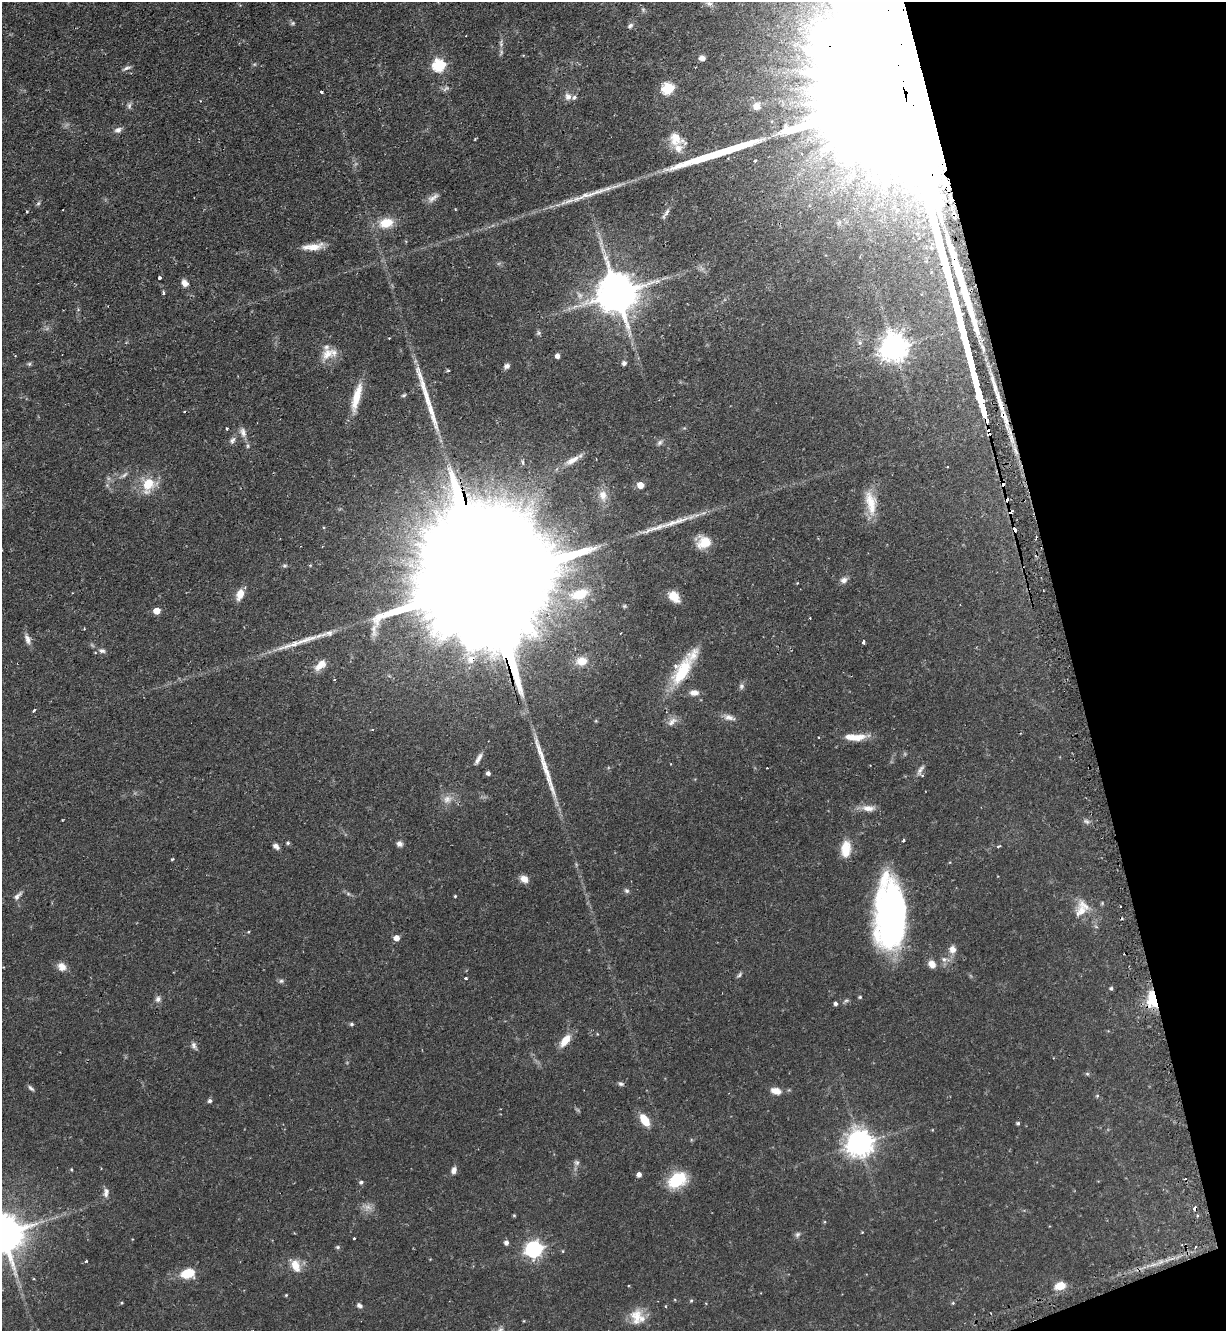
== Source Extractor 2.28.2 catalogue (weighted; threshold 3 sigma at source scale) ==
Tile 12 of 4 x 4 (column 4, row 3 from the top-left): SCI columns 3845-5068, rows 1367-2695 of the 5366 x 5390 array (HDU 1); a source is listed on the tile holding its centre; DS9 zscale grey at full resolution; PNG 1228 x 1333 px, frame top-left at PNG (2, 2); no overlay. Shown black and unused: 13% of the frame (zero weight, under 2 of 3 exposures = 4% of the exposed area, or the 3 px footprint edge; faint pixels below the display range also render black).
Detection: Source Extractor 2.28.2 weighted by HDU 2 'WHT'; one run over the whole footprint, this tile lists its part. Background 0.0476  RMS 0.0044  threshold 0.0197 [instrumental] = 3 sigma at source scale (4.5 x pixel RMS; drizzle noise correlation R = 1.50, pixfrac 1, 0.05/0.05 arcsec/px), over >= 5 px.
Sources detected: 190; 6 too faint to see at this stretch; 7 cosmic-ray / hot-pixel residue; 9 long thin detections or spike segments (spike, bleed or trail) — not listed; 8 inside a brighter listed object's ellipse — not listed separately; the other 160 listed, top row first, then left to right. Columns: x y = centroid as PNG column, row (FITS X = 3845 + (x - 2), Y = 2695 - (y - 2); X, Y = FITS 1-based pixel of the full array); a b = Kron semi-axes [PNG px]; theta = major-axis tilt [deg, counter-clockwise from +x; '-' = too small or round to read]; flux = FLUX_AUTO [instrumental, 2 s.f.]
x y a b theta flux
709 3 11 7 -37 2
293 23 7 5 2 0.75
630 26 9 6 34 1.1
501 43 12 6 84 1.7
702 58 6 5 - 2
439 65 6 6 - 47
126 68 12 5 23 1.2
446 88 11 5 34 1.2
668 89 6 6 - 40
321 92 3 3 - 0.67
568 97 9 8 - 2.2
129 106 9 6 89 1.2
756 106 11 10 - 3.6
118 130 9 7 24 1.8
676 139 24 16 -29 7.7
755 161 3 3 - 0.56
852 175 20 9 84 6.4
868 178 15 10 10 5.9
433 198 17 7 34 2.5
38 203 7 5 67 0.75
897 210 9 8 - 2.9
27 212 4 3 - 0.4
386 223 16 11 11 8.7
313 247 26 7 7 5.8
159 278 3 3 - 1.6
185 283 9 7 -53 2.5
163 293 3 3 - 1
617 293 12 12 - 1500
538 333 7 6 - 0.84
389 338 3 2 - 0.3
860 343 7 7 - 1.3
894 348 9 9 - 530
327 354 20 13 49 5.7
558 356 4 4 - 2.4
624 363 5 5 - 1.2
29 364 6 5 - 0.65
507 366 7 6 - 1.5
977 389 19 3 -76 1700
404 395 6 5 - 0.73
356 397 38 8 76 9.9
1003 416 22 7 -66 6.3
227 429 3 2 - 0.64
243 432 14 8 -70 2.5
988 432 7 4 -70 3.8
232 440 10 7 52 1.5
660 442 9 6 40 1.3
248 446 6 4 -90 0.67
572 460 22 7 29 4.6
523 462 6 4 -87 0.6
124 475 15 4 35 1.5
148 484 19 15 58 12
1003 484 5 3 - 7.8
107 485 5 5 - 0.77
640 485 5 5 - 5.8
603 495 16 11 -80 4.9
871 503 34 13 -79 10
1010 512 5 5 - 1.8
655 528 50 7 18 7.4
1015 530 5 3 - 13
704 542 15 13 -2 7.8
310 565 5 3 - 0.39
284 566 7 6 - 0.75
844 580 9 8 - 2
486 582 119 27 -76 46000
797 583 4 3 - 0.32
72 593 3 2 - 0.28
240 594 11 7 70 5.6
580 594 23 13 18 12
674 596 14 9 -44 6.1
624 606 6 5 - 0.63
157 611 5 5 - 6.9
810 618 3 2 - 0.56
28 639 16 7 -69 2.4
863 642 4 3 - 1
102 651 9 6 -11 1.4
582 661 14 11 5 6.2
320 665 16 8 42 4.8
682 671 36 14 60 21
741 686 8 7 - 1.2
694 693 11 7 0 2.8
34 710 4 3 - 2.7
729 717 17 7 -17 2.6
672 721 16 8 40 2.7
854 737 27 8 0 7.2
478 758 16 6 60 2.1
767 768 2 2 - 0.33
920 770 18 7 62 2.1
488 773 4 4 - 1.3
447 799 14 12 30 4.1
868 808 19 8 -3 3.8
62 820 3 2 - 0.32
903 840 3 3 - 1.2
288 843 5 4 - 0.7
399 844 7 7 - 1.6
276 846 8 6 -46 1.7
998 846 3 3 - 0.91
846 849 19 11 85 7.7
172 859 4 3 - 0.39
524 879 10 8 -34 3.2
627 891 8 6 -44 0.97
18 896 14 6 46 1.8
455 896 3 3 - 0.44
1082 908 24 17 68 7.7
890 915 64 27 90 140
248 932 4 3 - 0.38
396 938 5 5 - 3.4
952 949 11 10 - 2.9
944 959 8 7 - 1.8
932 964 10 8 -55 3.1
62 966 11 9 -47 3.3
739 975 9 5 48 0.9
466 978 3 3 - 0.83
281 981 8 5 1 0.89
1111 988 4 4 - 0.73
860 997 5 4 - 0.55
158 999 9 7 43 1.6
846 1000 7 5 39 0.81
1153 1000 12 8 -80 34
836 1004 4 4 - 1.1
351 1024 6 4 1 0.71
565 1040 16 8 52 6.3
194 1046 11 6 -65 1.4
1087 1074 6 5 - 0.6
621 1084 8 5 -16 0.97
31 1088 9 4 -44 0.96
776 1091 13 8 -15 3.6
1097 1096 5 5 - 0.55
210 1101 5 5 - 1.1
645 1120 13 7 -56 8.9
1018 1123 4 4 - 0.68
860 1143 9 8 - 520
576 1163 8 7 - 1.3
71 1169 4 4 - 0.41
454 1170 9 6 72 1.9
639 1174 5 4 - 2.1
677 1180 23 16 32 15
361 1182 5 4 - 0.88
106 1191 9 7 -56 1.6
514 1215 4 4 - 0.44
862 1232 4 3 - 0.31
3 1234 13 12 - 1400
797 1234 8 6 45 1.1
354 1239 3 3 - 1.1
506 1243 5 5 - 1.6
338 1247 6 5 - 0.67
1195 1247 3 3 - 0.92
534 1249 7 7 - 140
563 1251 4 4 - 0.39
86 1261 4 3 - 0.7
1154 1264 7 4 18 1.3
296 1265 17 11 -67 5.5
187 1273 12 8 15 13
1060 1286 8 6 13 9.3
286 1295 4 3 - 0.4
691 1301 5 4 - 0.51
122 1303 4 3 - 0.41
953 1303 5 4 - 0.52
359 1306 8 6 -36 1.3
665 1306 4 3 - 0.44
636 1317 24 16 81 7.3
Overlapping masked pixels (flux is a lower limit): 8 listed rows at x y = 1003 416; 988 432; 1003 484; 1010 512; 1015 530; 486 582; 890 915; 1153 1000
Isophote crosses this tile's border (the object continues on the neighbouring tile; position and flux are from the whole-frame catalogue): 2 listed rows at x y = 709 3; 3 1234